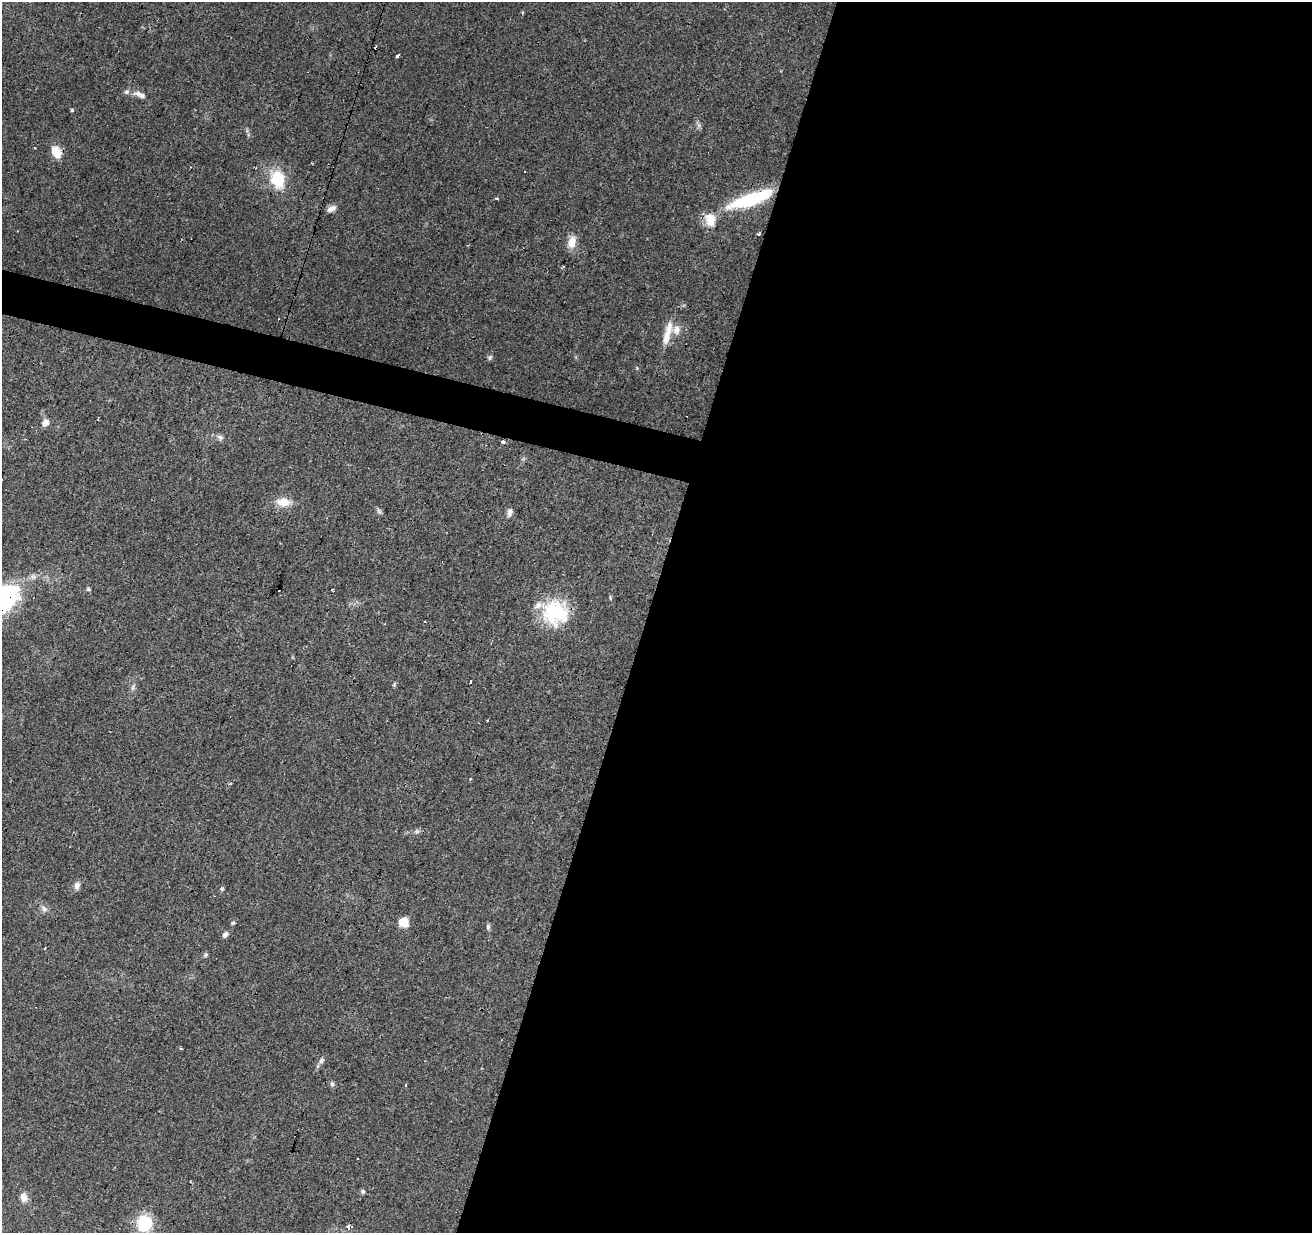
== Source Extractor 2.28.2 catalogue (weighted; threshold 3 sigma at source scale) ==
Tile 12 of 4 x 4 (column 4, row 3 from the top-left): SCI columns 3931-5240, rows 1447-2677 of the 5245 x 5417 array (HDU 1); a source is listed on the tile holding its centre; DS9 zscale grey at full resolution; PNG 1314 x 1235 px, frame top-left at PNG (2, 2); no overlay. Shown black and unused: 53% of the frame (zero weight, under 3 of 4 exposures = <1% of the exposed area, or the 3 px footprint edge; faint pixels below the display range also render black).
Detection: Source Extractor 2.28.2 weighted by HDU 2 'WHT'; one run over the whole footprint, this tile lists its part. Background 0.0451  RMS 0.0046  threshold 0.0206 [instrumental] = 3 sigma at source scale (4.5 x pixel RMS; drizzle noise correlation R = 1.50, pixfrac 1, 0.0396/0.0396 arcsec/px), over >= 5 px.
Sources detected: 55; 7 cosmic-ray / hot-pixel residue — not listed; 4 inside a brighter listed object's ellipse — not listed separately; the other 44 listed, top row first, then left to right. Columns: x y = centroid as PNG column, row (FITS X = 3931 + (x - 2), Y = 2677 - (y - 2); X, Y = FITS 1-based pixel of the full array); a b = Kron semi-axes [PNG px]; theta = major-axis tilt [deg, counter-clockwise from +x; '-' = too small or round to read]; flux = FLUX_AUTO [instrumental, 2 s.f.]
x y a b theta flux
397 56 5 3 - 1.5
126 92 7 6 - 1.1
141 95 13 7 -27 2.3
72 110 3 3 - 0.8
35 148 2 2 - 0.35
56 152 13 10 -59 6.8
277 179 12 9 -79 22
497 198 4 3 - 0.73
751 199 54 12 19 35
331 209 12 6 24 2.2
759 234 5 3 - 0.55
572 242 13 9 76 5.5
667 333 34 8 74 7.3
490 357 8 4 63 0.8
637 368 4 4 - 0.46
45 422 10 8 62 2.3
220 437 9 6 -29 1.6
503 442 4 3 - 6.1
283 502 18 10 -2 6.1
379 511 10 4 -60 0.93
510 512 11 7 73 1.7
88 589 6 4 -17 0.68
332 590 3 3 - 1.1
2 598 42 27 10 82
555 613 30 27 -17 28
470 682 4 3 - 2.1
133 687 7 4 72 0.93
487 720 2 2 - 0.52
470 779 3 3 - 1.4
77 886 9 7 84 2
222 889 6 5 - 0.69
44 909 9 6 -73 1.6
402 922 14 7 50 3.9
233 923 6 4 22 0.6
488 927 8 5 89 0.96
225 935 7 5 55 1.5
206 955 7 5 69 0.78
181 1048 3 2 - 0.94
321 1061 9 5 63 1.3
332 1084 7 5 71 0.92
363 1192 5 5 - 0.99
23 1197 12 8 -74 2.9
144 1223 15 14 - 19
349 1227 7 6 - 2.2
Overlapping masked pixels (flux is a lower limit): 2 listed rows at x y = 503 442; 2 598
Isophote crosses this tile's border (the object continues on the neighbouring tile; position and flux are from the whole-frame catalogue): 1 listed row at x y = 2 598